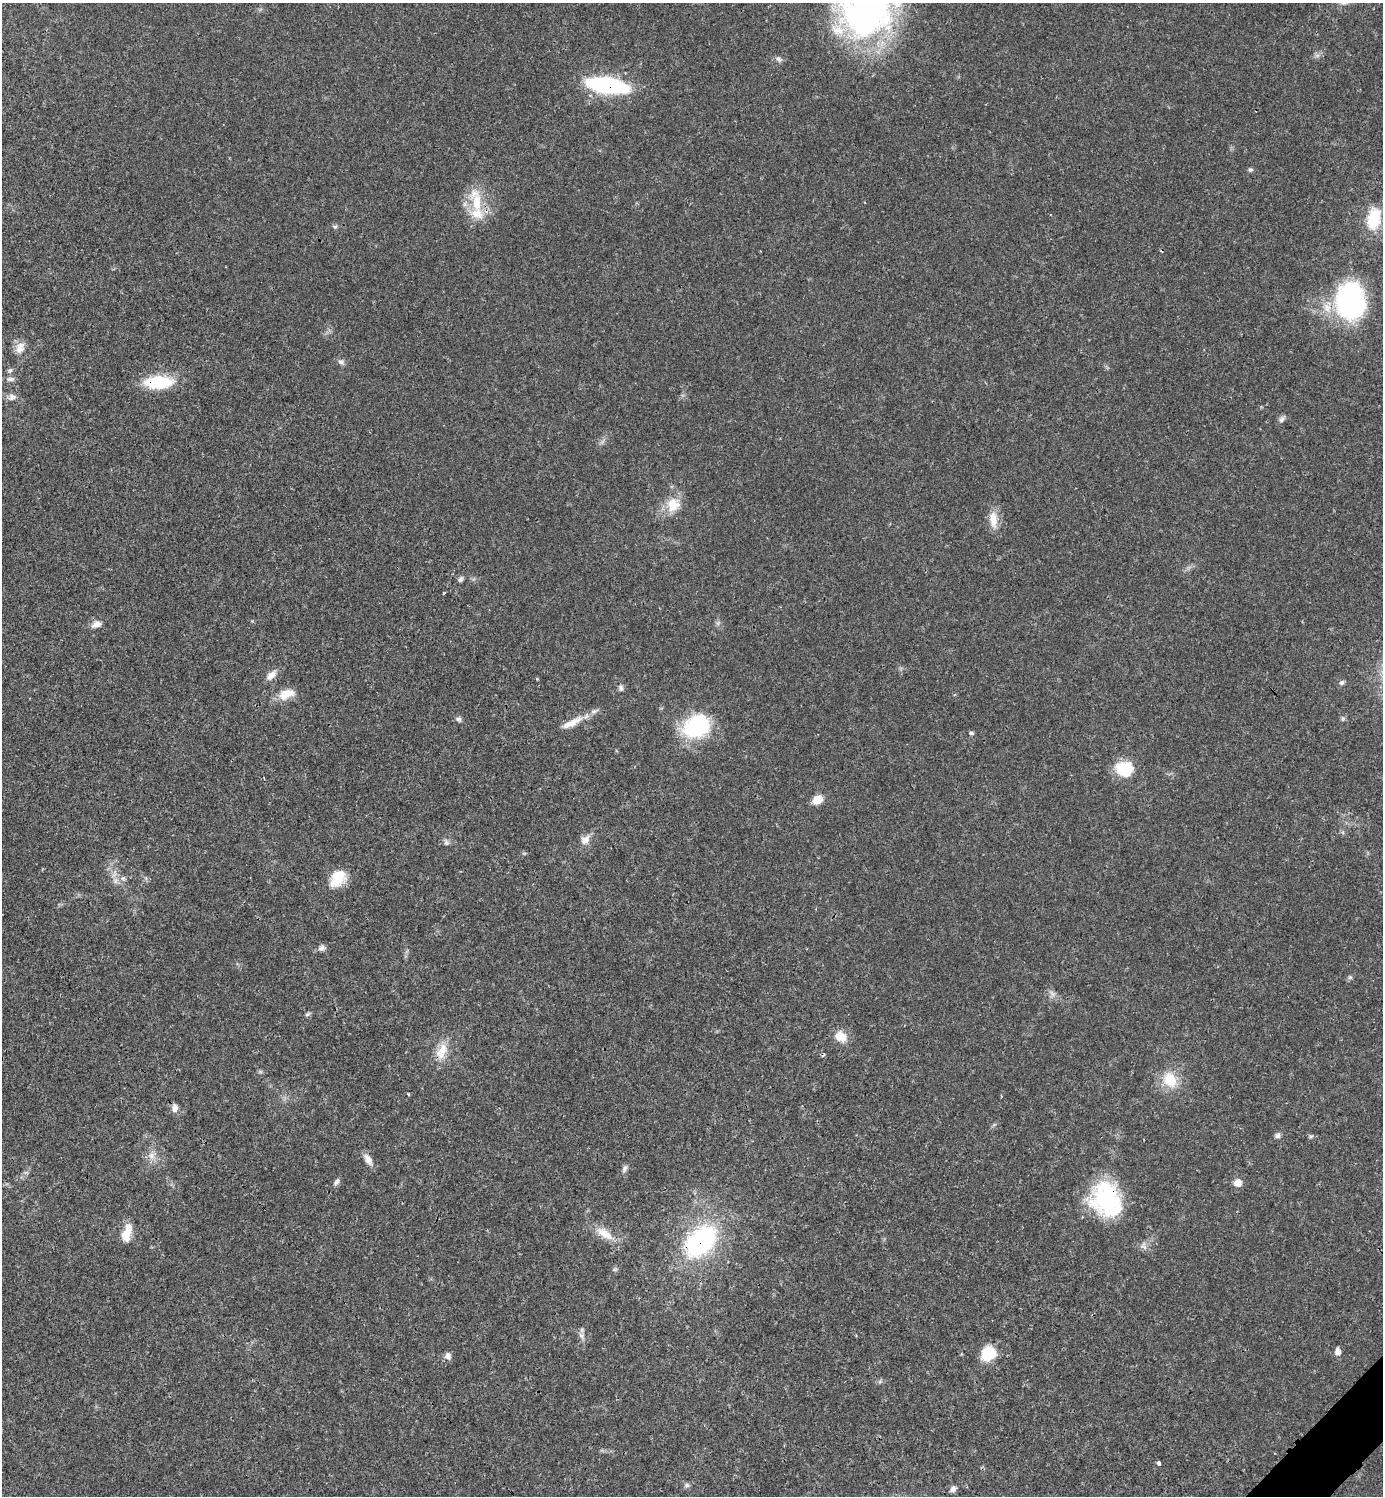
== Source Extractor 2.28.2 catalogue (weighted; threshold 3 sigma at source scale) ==
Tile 6 of 4 x 4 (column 2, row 2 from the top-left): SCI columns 1684-3064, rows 2993-4486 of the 5984 x 5985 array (HDU 1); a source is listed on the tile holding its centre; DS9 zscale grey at full resolution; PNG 1385 x 1498 px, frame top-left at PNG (2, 3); no overlay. Shown black and unused: <1% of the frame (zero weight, under 3 of 4 exposures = <1% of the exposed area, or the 3 px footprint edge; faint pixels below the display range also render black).
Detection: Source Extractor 2.28.2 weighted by HDU 2 'WHT'; one run over the whole footprint, this tile lists its part. Background 0.02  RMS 0.0022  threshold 0.01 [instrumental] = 3 sigma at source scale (4.5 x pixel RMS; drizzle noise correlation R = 1.50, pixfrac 1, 0.05/0.05 arcsec/px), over >= 5 px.
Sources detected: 64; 1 cosmic-ray / hot-pixel residue — not listed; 1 inside a brighter listed object's ellipse — not listed separately; the other 62 listed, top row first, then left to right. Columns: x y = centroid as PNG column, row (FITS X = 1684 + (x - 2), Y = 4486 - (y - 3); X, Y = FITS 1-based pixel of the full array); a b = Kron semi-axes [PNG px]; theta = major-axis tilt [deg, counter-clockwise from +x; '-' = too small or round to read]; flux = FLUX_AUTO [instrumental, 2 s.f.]
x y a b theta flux
866 14 80 55 22 74
778 59 10 6 -44 0.68
607 85 35 12 -9 34
1250 170 7 5 0 0.41
477 202 34 15 -83 7.4
1374 218 30 17 79 7.5
335 227 7 5 -16 0.42
1350 301 36 29 -84 41
20 349 13 12 - 2.1
341 362 8 7 - 0.71
10 370 7 5 42 0.45
11 379 12 6 0 0.74
159 382 34 15 3 9.8
12 397 10 9 - 1.2
1282 419 8 6 44 0.72
673 505 20 18 60 4.7
993 519 24 11 -86 3.1
460 579 8 5 48 0.58
96 624 14 9 20 1.5
271 675 16 8 46 1.8
1342 683 7 6 - 0.53
621 688 9 5 -83 0.61
286 694 24 12 20 3.3
458 719 9 6 -23 0.61
1343 719 7 5 70 0.41
572 723 35 9 26 3.5
696 726 33 26 30 17
971 733 7 4 -11 0.37
1124 768 22 18 -5 6.6
818 799 12 9 33 2.5
585 840 15 11 43 1.8
446 842 8 7 - 0.68
338 878 21 15 49 5.3
115 881 9 6 73 0.92
322 948 9 7 19 0.84
1350 977 6 5 - 0.41
1052 994 10 6 -45 0.9
307 1014 8 5 27 0.42
840 1036 17 14 -39 3
442 1051 25 13 64 4.1
1170 1080 21 16 -60 5.8
408 1094 4 3 - 0.23
175 1108 10 7 78 1.2
1278 1135 8 6 66 0.67
1311 1136 6 5 - 0.4
152 1155 10 9 - 1.5
368 1159 16 8 -56 1.6
624 1169 10 6 69 0.72
336 1182 12 6 54 0.69
1238 1183 10 9 - 1.6
1106 1199 39 32 -63 23
127 1233 22 10 74 3.3
605 1233 26 11 -34 3.9
701 1241 33 21 45 38
615 1269 7 4 18 0.34
581 1335 9 7 -37 0.92
1338 1352 8 8 - 1
988 1353 18 15 47 5.9
448 1356 9 9 - 1
1158 1463 4 3 - 1.4
687 1485 8 6 30 0.57
953 1489 9 7 52 0.84
Overlapping masked pixels (flux is a lower limit): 5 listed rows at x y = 607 85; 159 382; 442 1051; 1106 1199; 701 1241
Isophote crosses this tile's border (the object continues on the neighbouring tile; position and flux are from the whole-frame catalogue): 1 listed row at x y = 866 14